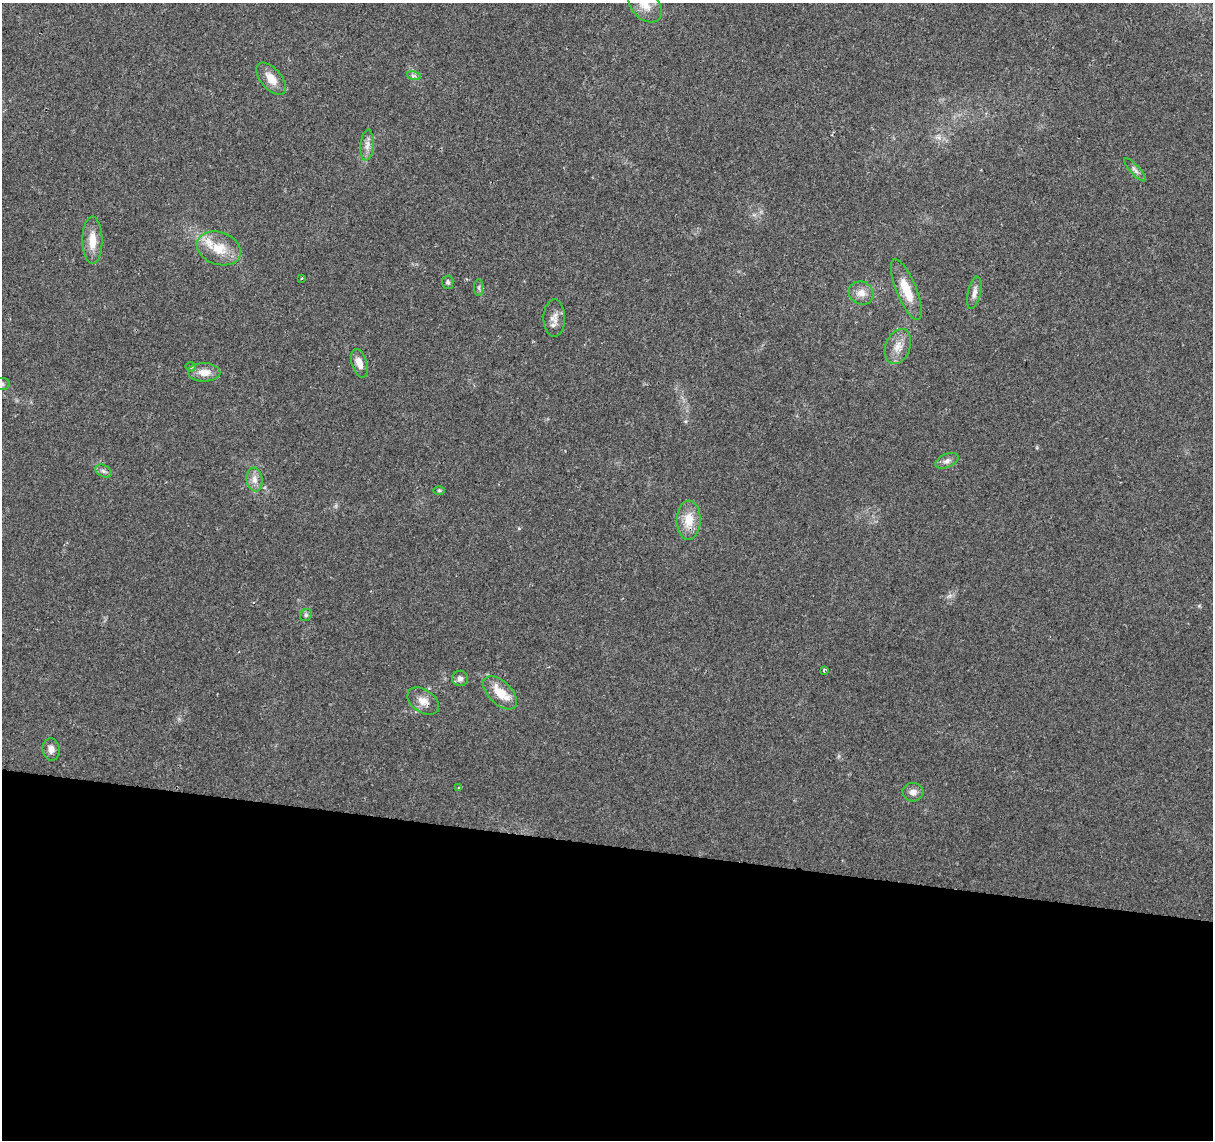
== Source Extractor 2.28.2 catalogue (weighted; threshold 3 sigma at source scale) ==
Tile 14 of 4 x 4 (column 2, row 4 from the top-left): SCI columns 1212-2422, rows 225-1362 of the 4851 x 5061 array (HDU 1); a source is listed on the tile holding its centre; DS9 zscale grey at full resolution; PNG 1215 x 1142 px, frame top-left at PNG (2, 3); each listed source drawn as its Kron ellipse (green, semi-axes under 4 px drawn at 4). Shown black and unused: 26% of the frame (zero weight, under 2 of 3 exposures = <1% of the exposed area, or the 3 px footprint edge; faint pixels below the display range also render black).
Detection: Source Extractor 2.28.2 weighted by HDU 2 'WHT'; one run over the whole footprint, this tile lists its part. Background 0.0399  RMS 0.0058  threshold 0.0263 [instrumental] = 3 sigma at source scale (4.5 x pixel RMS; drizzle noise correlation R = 1.50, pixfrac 1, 0.0396/0.0396 arcsec/px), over >= 5 px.
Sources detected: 33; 1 inside a brighter listed object's ellipse — not listed separately; the other 32 listed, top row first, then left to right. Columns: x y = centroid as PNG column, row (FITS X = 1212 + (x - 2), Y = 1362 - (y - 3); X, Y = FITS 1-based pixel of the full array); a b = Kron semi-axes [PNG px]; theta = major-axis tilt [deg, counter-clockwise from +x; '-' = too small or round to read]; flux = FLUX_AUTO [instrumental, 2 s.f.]
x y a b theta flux
645 5 20 13 -48 8.1
414 76 7 4 -17 1.3
271 79 19 10 -49 7.4
367 145 15 6 85 3.6
1135 170 15 4 -48 2.1
92 240 24 10 -89 9.2
219 248 22 16 -20 14
301 278 3 2 - 0.61
448 282 7 5 -85 1.4
479 287 8 4 90 1.2
906 290 32 10 -68 14
861 293 13 11 -26 5.3
974 293 16 6 77 3.5
554 318 18 11 89 4.8
898 346 18 12 70 7
359 363 15 7 -74 5
191 367 5 4 - 1.2
204 372 16 9 -1 6.3
2 384 8 6 -1 1.5
947 461 12 6 24 2.7
103 471 9 5 -27 1.7
254 480 12 8 -83 4
439 490 6 4 0 0.74
689 520 19 12 89 11
306 615 6 5 - 1.1
824 670 4 3 - 1.5
460 678 8 7 - 2.4
500 693 21 11 -44 12
423 701 17 11 -35 5.7
51 749 11 8 -83 3.4
458 788 4 2 - 0.48
913 792 10 9 - 3.8
Isophote crosses this tile's border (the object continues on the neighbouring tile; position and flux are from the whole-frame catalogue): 2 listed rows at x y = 645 5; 2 384